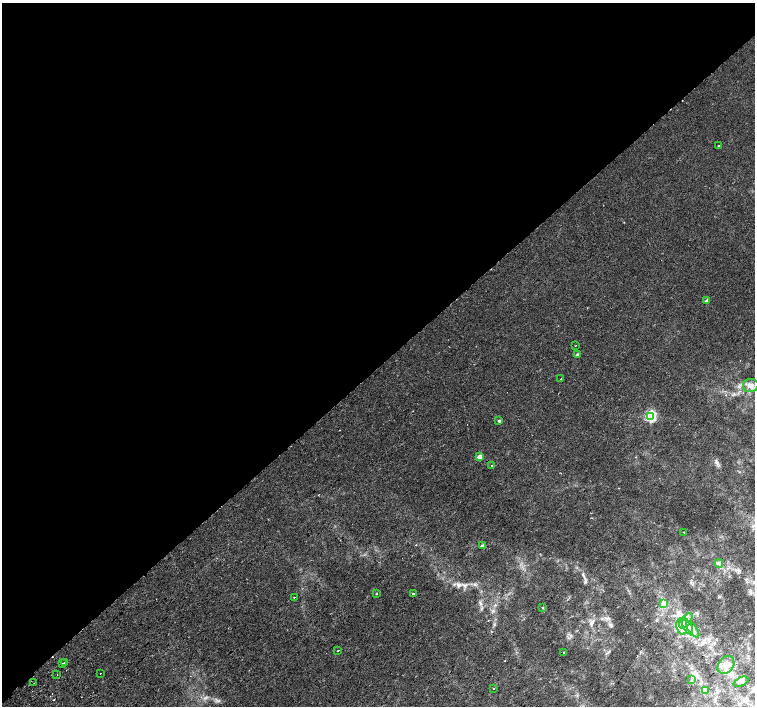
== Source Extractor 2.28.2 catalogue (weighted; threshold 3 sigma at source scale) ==
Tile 2 of 4 x 4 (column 2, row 1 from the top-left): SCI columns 1550-3054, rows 4420-5826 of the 6115 x 6087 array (HDU 1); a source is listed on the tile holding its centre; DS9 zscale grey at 2 x 2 block average (1 PNG px = mean of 2 x 2 image px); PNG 757 x 708 px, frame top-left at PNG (2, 3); each listed source drawn as its Kron ellipse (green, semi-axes under 4 px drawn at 4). Shown black and unused: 52% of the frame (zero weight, under 2 of 3 exposures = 3% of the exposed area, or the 3 px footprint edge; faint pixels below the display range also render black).
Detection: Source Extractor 2.28.2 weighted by HDU 2 'WHT'; one run over the whole footprint, this tile lists its part. Background 0.0126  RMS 0.0033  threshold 0.0148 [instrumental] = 3 sigma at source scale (4.5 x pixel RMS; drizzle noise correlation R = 1.50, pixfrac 1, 0.0396/0.0396 arcsec/px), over >= 5 px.
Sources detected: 39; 5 cosmic-ray / hot-pixel residue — neither listed nor drawn; the other 34 listed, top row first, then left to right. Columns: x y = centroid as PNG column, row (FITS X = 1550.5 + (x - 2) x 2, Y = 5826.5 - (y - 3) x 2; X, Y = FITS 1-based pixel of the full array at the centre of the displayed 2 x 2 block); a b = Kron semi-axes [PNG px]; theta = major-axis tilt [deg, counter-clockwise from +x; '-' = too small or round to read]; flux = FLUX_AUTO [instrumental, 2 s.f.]
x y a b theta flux
719 146 2 2 - 0.28
707 301 2 2 - 3.8
575 346 2 2 - 0.23
578 355 3 2 - 1.2
561 379 2 2 - 0.88
751 386 8 6 14 3.1
651 416 3 3 - 72
499 421 2 2 - 1.1
479 457 3 2 - 6
492 465 2 2 - 0.31
684 532 2 2 - 0.89
482 546 3 2 - 3.2
719 563 4 3 - 0.95
376 593 3 2 - 0.42
413 594 2 2 - 1.1
294 597 2 2 - 0.44
664 603 4 2 - 0.79
542 607 3 2 - 0.59
686 621 9 4 52 4.1
682 626 8 5 -79 4.3
687 626 9 4 -62 3.7
693 629 9 4 -54 3.1
338 650 2 2 - 0.82
564 653 2 2 - 0.56
65 663 2 2 - 0.56
63 664 2 2 - 0.84
726 665 10 7 54 4.5
100 673 2 2 - 1.1
57 674 2 2 - 0.27
691 680 2 2 - 0.26
741 682 8 3 24 1.4
34 683 2 2 - 0.62
493 688 2 2 - 0.29
705 690 3 3 - 4.1
Diffuse or blended objects may show on this block-average render without a row.